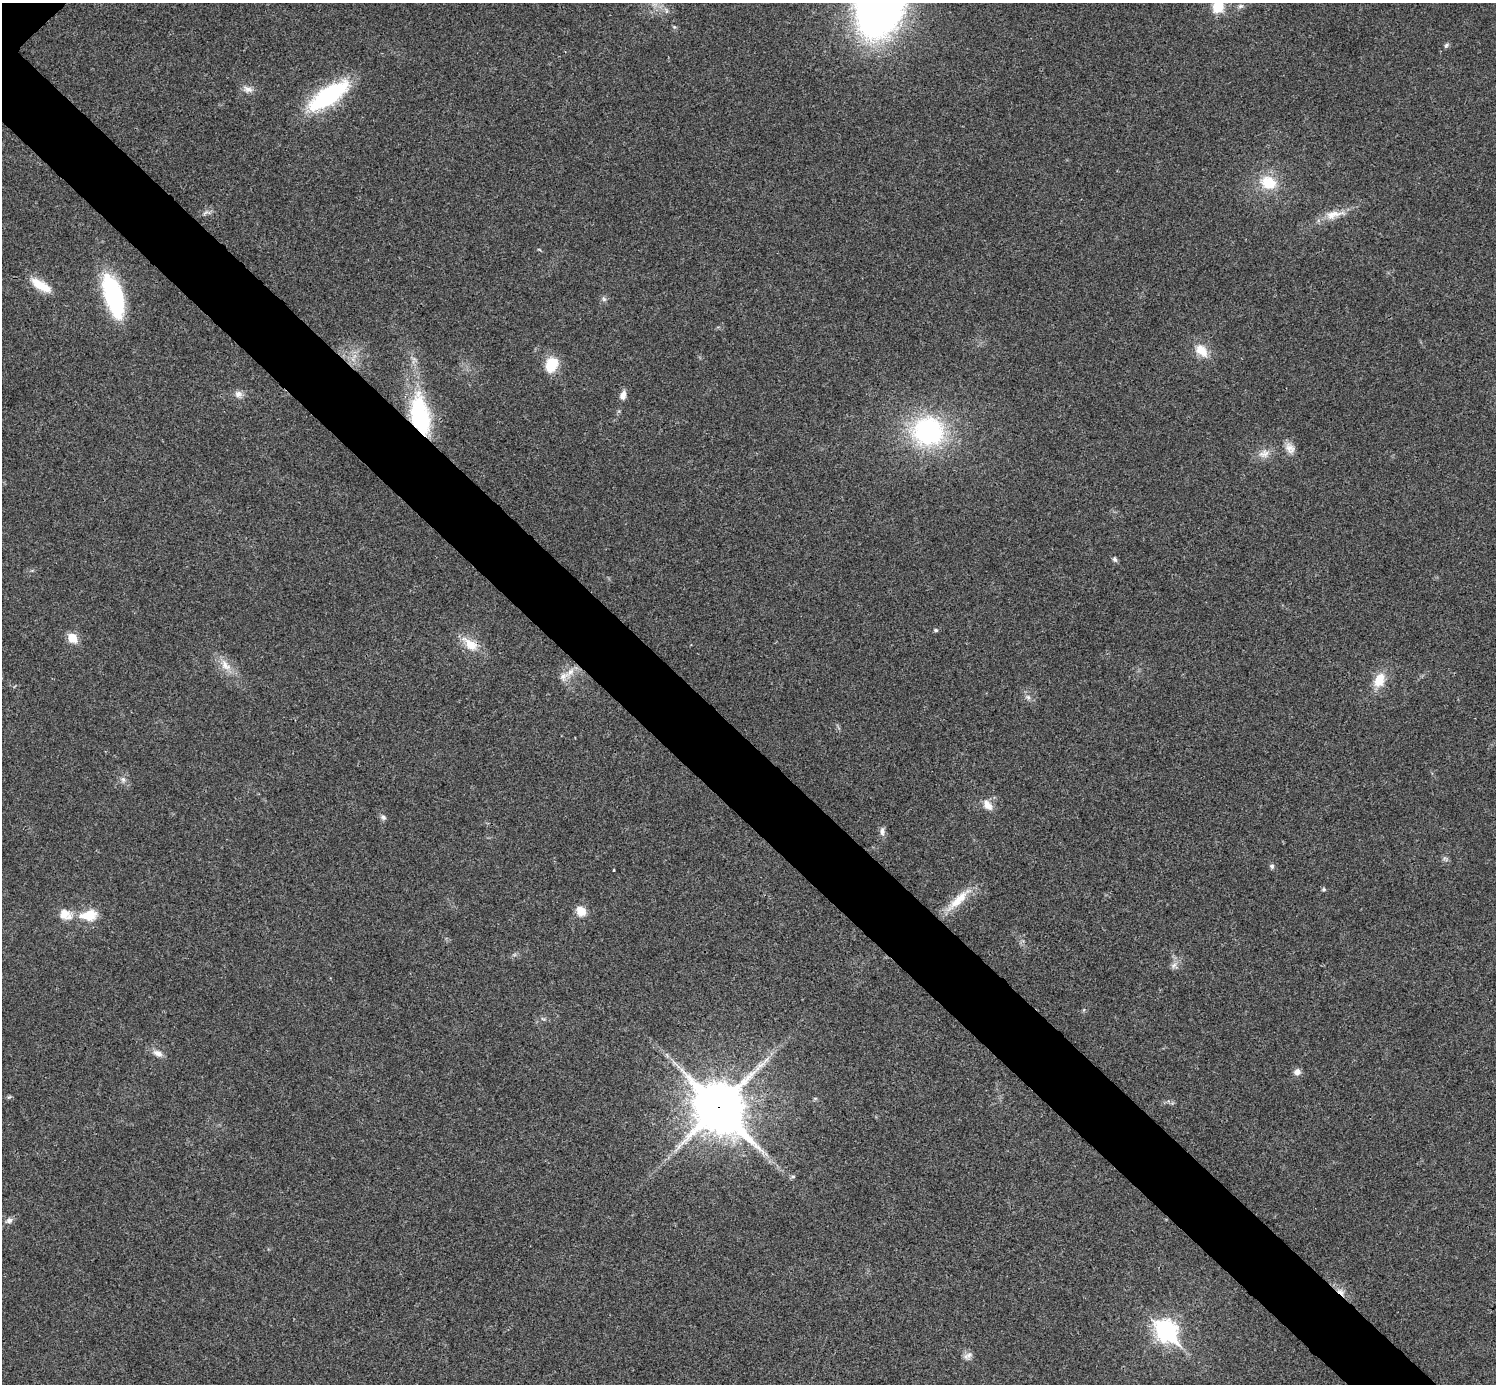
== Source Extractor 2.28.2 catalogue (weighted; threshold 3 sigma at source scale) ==
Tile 6 of 4 x 4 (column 2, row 2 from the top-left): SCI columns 1516-3009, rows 3071-4452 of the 5999 x 5999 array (HDU 1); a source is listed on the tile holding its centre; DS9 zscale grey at full resolution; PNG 1498 x 1386 px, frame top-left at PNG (2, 3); no overlay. Shown black and unused: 6% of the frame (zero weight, under 3 of 4 exposures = <1% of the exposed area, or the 3 px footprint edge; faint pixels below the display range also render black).
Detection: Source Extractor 2.28.2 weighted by HDU 2 'WHT'; one run over the whole footprint, this tile lists its part. Background 0.0205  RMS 0.0041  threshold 0.0182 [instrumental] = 3 sigma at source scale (4.5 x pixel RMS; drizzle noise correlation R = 1.50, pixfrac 1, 0.05/0.05 arcsec/px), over >= 5 px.
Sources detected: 47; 1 inside a brighter listed object's ellipse — not listed separately; the other 46 listed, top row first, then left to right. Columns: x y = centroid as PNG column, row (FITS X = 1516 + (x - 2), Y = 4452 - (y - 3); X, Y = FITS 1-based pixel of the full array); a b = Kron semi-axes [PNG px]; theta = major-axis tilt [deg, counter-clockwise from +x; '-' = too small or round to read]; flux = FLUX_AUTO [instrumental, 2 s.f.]
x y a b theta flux
1218 6 13 10 68 11
666 11 6 4 72 0.68
1446 45 8 5 62 0.71
248 89 13 8 -15 2.3
328 96 42 16 34 46
1268 183 19 15 -24 12
1334 214 30 10 13 6.2
41 285 25 9 -31 8.8
114 296 44 17 -73 46
604 299 7 4 -45 0.8
1202 350 19 12 -48 6.4
551 364 17 12 62 10
238 394 10 9 - 2.1
623 395 10 7 73 2.6
420 415 49 22 -79 40
928 431 28 26 -8 63
1290 448 14 11 -42 3.2
1264 454 16 10 15 3.6
1115 559 7 5 -57 0.92
936 630 5 4 - 0.66
72 638 6 5 - 14
470 644 22 11 -39 7.5
225 665 20 10 -52 5.2
570 672 15 7 48 3.5
1379 680 15 10 69 8.4
1028 697 6 5 - 0.97
123 779 8 5 -63 1.3
987 805 15 9 -50 3.5
383 817 8 6 -27 1.1
882 831 11 6 -86 1.7
1272 866 7 6 - 0.95
1324 889 5 5 - 0.56
958 900 37 10 44 9.2
581 911 14 11 -50 4.4
65 914 17 13 -9 5.6
89 915 22 13 9 9.1
1173 965 10 6 41 1.6
158 1053 14 7 -22 2.6
1297 1072 8 8 - 2.2
9 1097 6 4 17 0.58
719 1107 20 17 -46 1600
793 1176 7 4 5 0.75
9 1220 9 8 - 1.5
1341 1292 12 7 -37 2.5
1166 1331 10 8 -47 210
969 1355 11 7 44 1.8
Overlapping masked pixels (flux is a lower limit): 3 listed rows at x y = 420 415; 719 1107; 1341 1292
Isophote crosses this tile's border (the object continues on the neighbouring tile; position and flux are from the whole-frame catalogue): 1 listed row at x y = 1218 6